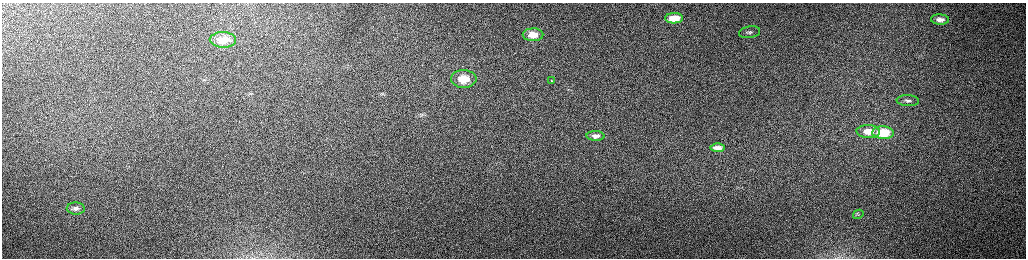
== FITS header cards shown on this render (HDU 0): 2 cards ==
NAXIS1  =                 2048 /fastest changing axis
NAXIS2  =                  512 /next to fastest changing axis

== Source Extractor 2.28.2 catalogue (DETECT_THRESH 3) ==
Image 2048 x 512 px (HDU 0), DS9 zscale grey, zoomed out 1/2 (1 PNG px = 2 x 2 image px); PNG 1028 x 260 px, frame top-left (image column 1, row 511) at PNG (2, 3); each listed source drawn as its Kron ellipse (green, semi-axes under 4 px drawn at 4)
Background 152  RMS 1.5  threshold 4.59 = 3 sigma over >= 5 px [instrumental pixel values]
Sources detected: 16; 2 cannot appear on this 1/2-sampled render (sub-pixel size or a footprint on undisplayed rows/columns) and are neither listed nor drawn; the other 14 listed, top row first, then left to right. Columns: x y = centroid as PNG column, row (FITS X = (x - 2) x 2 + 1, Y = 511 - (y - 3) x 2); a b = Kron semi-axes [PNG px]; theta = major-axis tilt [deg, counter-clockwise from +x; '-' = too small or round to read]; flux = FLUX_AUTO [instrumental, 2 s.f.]
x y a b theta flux
674 18 9 5 0 5100
940 19 9 5 -4 1800
750 32 11 6 9 1300
533 35 10 6 1 4100
223 40 13 8 -2 4500
464 79 13 9 0 7600
551 81 2 1 - 1300
908 101 11 5 -3 1200
868 131 12 6 -3 4100
883 133 11 6 -2 12000
596 136 9 5 -2 1400
717 148 7 3 -3 1500
76 208 9 6 -3 1300
858 214 5 3 - 450
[2 sub-pixel or undisplayed-footprint detections neither listed nor drawn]